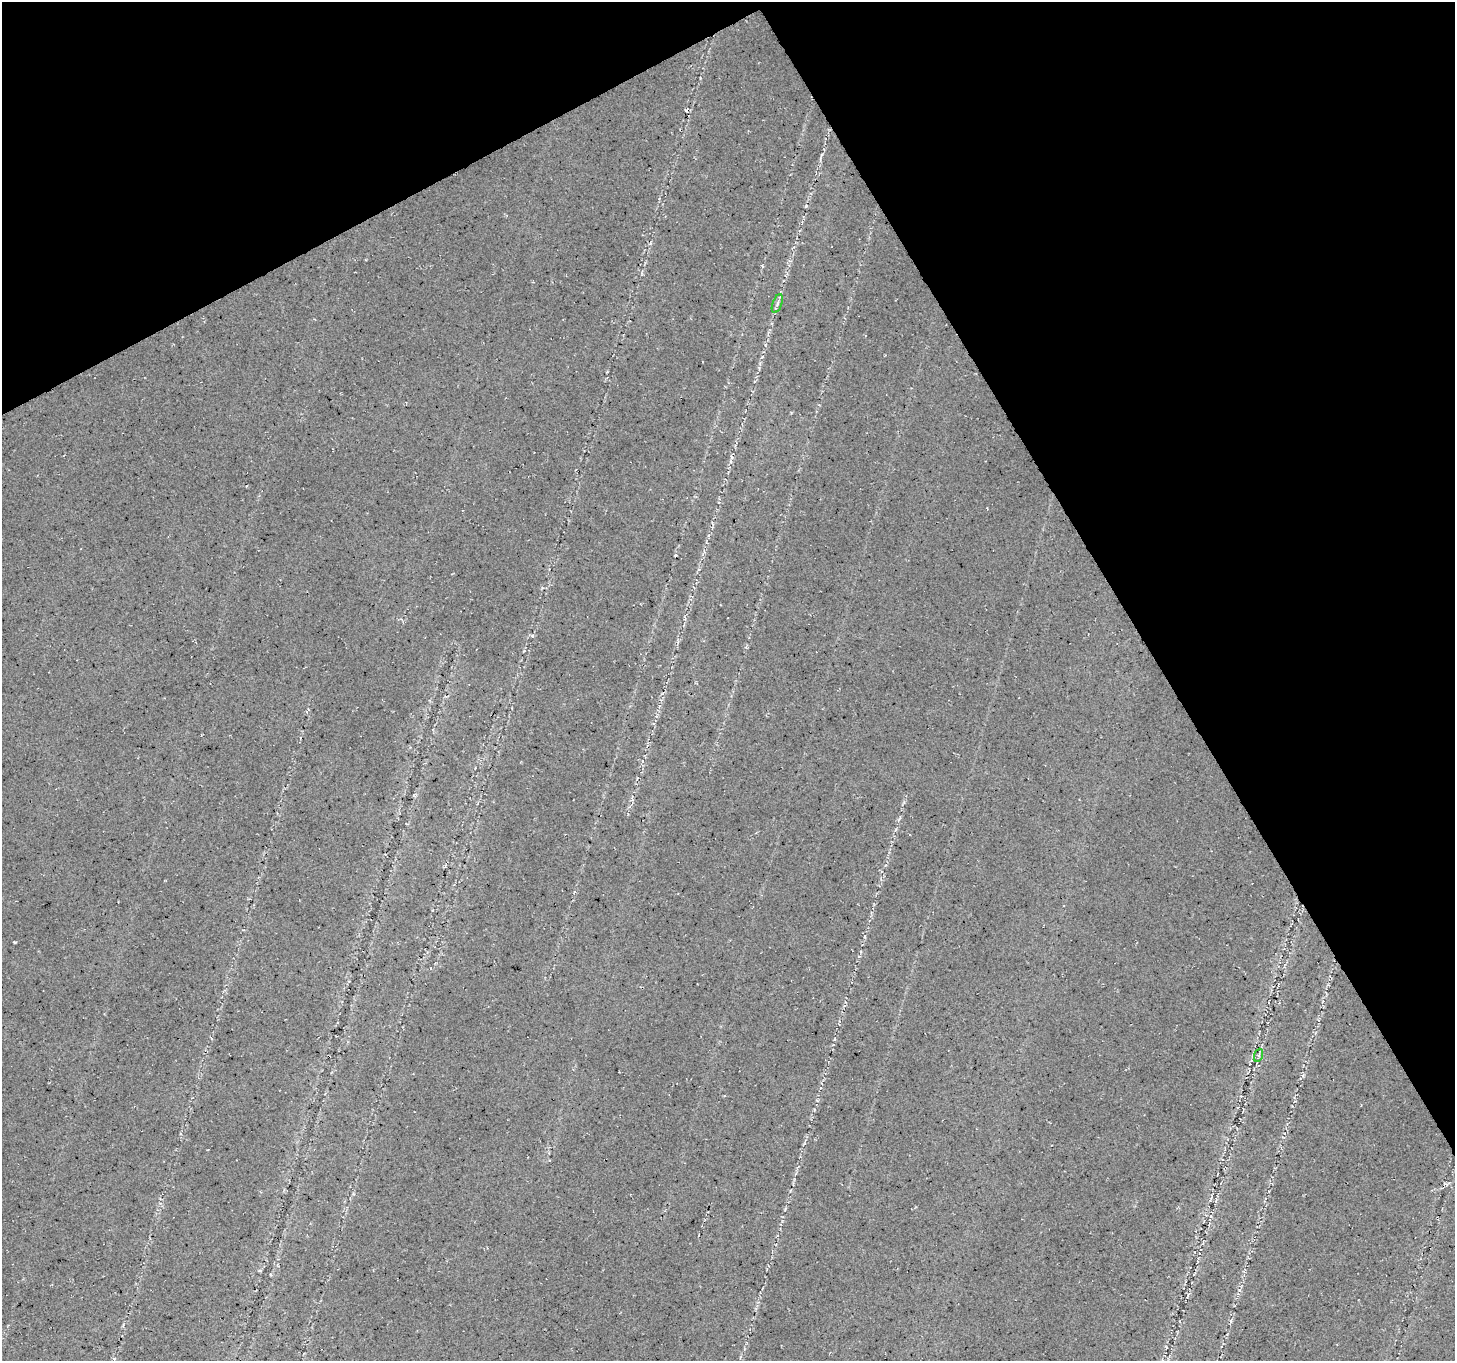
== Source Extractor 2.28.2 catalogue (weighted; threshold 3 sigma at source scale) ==
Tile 3 of 4 x 4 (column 3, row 1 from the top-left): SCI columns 2912-4364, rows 4245-5603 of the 5818 x 5711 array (HDU 1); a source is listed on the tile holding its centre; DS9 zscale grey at full resolution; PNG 1457 x 1363 px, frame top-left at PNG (2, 2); each listed source drawn as its Kron ellipse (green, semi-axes under 4 px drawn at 4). Shown black and unused: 28% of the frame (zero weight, under 3 of 4 exposures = <1% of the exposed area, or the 3 px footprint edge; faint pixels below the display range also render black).
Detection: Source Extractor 2.28.2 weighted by HDU 2 'WHT'; one run over the whole footprint, this tile lists its part. Background 0.0283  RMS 0.0083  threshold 0.0375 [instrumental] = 3 sigma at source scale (4.5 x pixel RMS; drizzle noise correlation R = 1.50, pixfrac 1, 0.0396/0.0396 arcsec/px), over >= 5 px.
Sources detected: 3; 1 cosmic-ray / hot-pixel residue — neither listed nor drawn; the other 2 listed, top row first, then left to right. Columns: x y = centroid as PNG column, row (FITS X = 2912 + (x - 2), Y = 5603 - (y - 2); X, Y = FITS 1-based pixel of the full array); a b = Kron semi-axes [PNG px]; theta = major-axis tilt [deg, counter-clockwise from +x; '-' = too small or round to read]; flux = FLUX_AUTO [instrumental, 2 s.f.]
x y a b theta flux
777 303 10 4 69 2.6
1259 1055 7 4 71 1.7